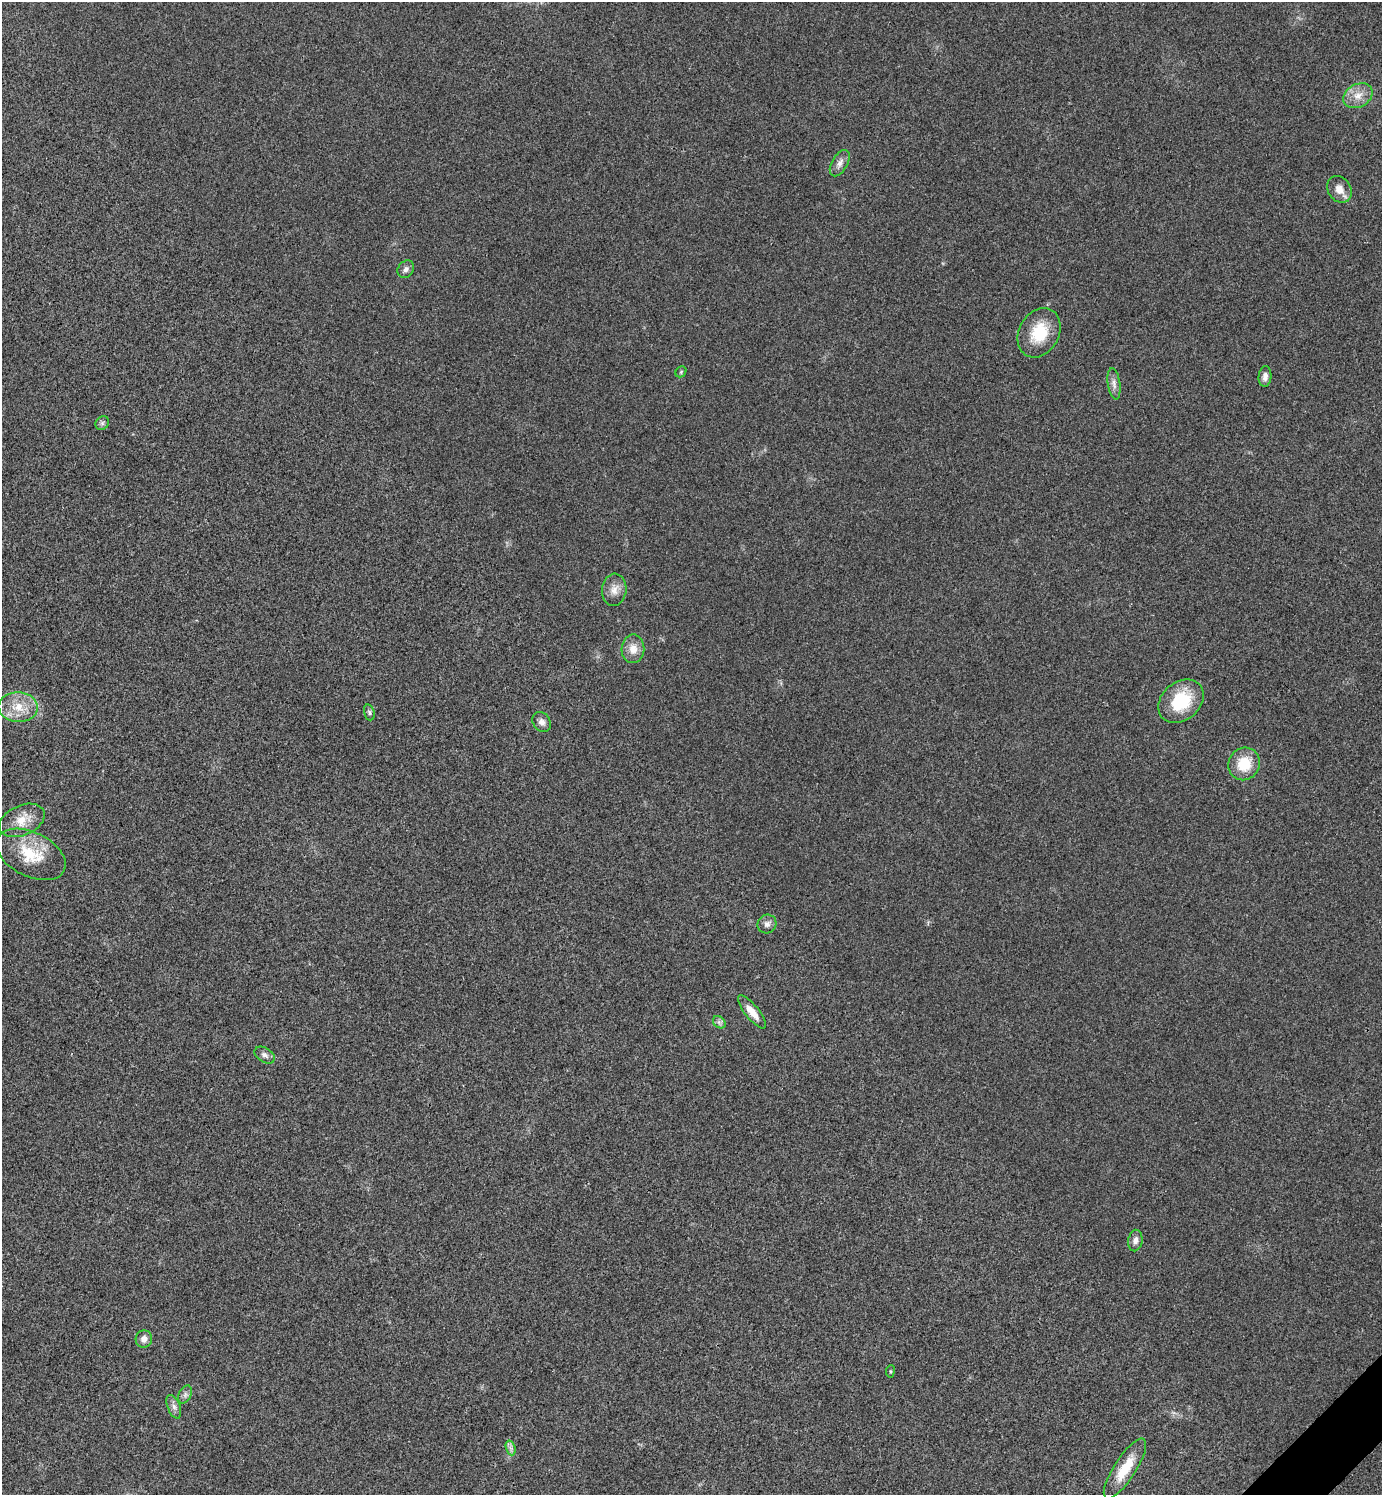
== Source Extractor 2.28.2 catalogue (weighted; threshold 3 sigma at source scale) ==
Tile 6 of 4 x 4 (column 2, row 2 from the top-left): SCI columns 1682-3061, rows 2990-4482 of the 5980 x 5981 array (HDU 1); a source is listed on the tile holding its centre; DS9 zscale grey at full resolution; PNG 1384 x 1497 px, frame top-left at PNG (2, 2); each listed source drawn as its Kron ellipse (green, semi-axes under 4 px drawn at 4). Shown black and unused: <1% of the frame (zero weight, under 3 of 4 exposures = <1% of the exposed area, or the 3 px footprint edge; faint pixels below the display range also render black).
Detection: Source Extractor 2.28.2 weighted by HDU 2 'WHT'; one run over the whole footprint, this tile lists its part. Background 0.0281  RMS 0.0053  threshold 0.024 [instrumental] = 3 sigma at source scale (4.5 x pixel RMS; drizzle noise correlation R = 1.50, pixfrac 1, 0.05/0.05 arcsec/px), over >= 5 px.
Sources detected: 29; all 29 listed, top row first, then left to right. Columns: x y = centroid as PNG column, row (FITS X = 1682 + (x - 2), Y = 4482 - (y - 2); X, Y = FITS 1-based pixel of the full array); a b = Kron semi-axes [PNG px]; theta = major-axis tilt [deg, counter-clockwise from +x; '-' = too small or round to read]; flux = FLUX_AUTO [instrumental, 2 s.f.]
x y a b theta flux
1358 96 15 11 29 6.5
840 163 14 8 59 3.3
1339 189 14 11 -56 5.2
406 269 9 7 53 2.1
1039 333 26 20 61 19
681 372 6 5 - 0.79
1265 376 10 6 86 2.5
1114 384 16 6 -82 2.8
102 423 7 6 - 1.2
614 590 16 12 84 5.2
633 649 14 11 89 6.1
1181 701 25 19 40 26
18 707 19 15 -3 11
369 712 8 5 -72 1.2
542 722 11 8 -55 2.7
1244 764 17 15 58 15
22 820 24 15 24 9.2
31 854 37 22 -26 20
767 924 9 9 - 2.7
752 1012 20 7 -51 5.9
719 1022 7 5 -44 1.4
265 1055 11 7 -31 2.2
1135 1240 11 7 81 2.8
144 1339 9 8 - 3.2
890 1371 6 3 82 0.59
185 1394 10 6 64 1.9
174 1407 12 6 -68 2.4
511 1448 8 4 -71 1.6
1125 1469 35 11 57 15